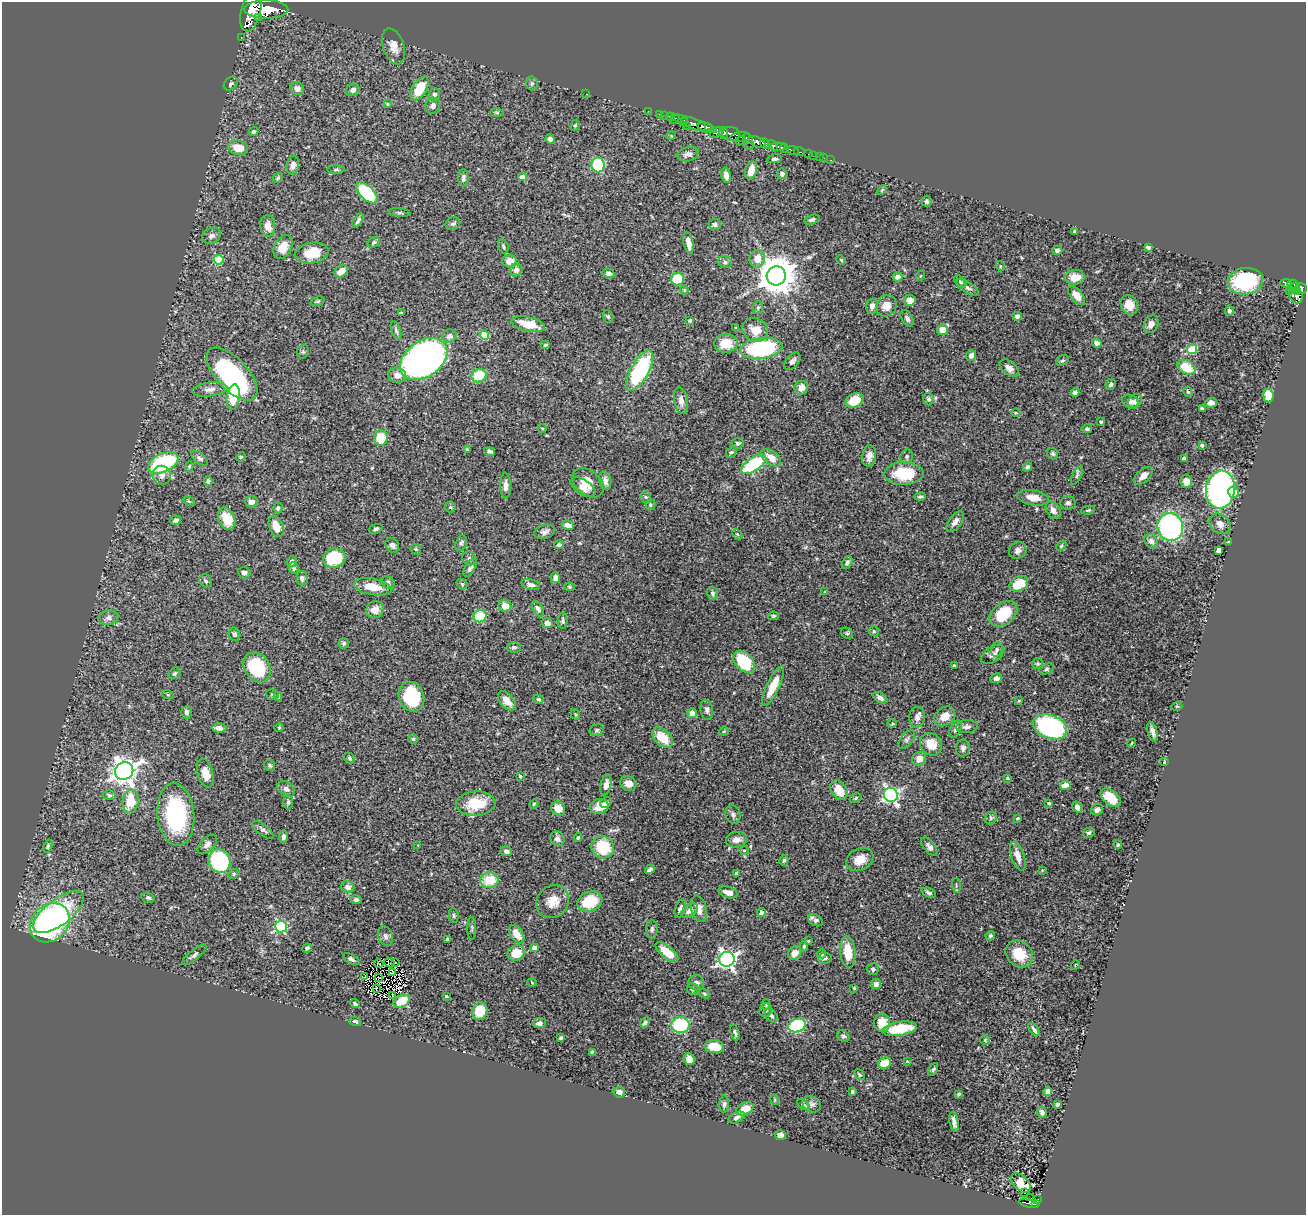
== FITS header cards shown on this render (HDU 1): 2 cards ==
NAXIS1  =                 1304
NAXIS2  =                 1213

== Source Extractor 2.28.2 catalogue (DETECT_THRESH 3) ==
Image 1304 x 1213 px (HDU 1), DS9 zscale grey, 1 PNG px = 1 image px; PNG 1308 x 1217 px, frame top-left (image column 1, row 1213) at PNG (2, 2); each listed source drawn as its Kron ellipse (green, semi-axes under 4 px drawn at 4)
Background 0.763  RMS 0.022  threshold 0.0672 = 3 sigma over >= 5 px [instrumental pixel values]
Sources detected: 443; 2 with non-positive FLUX_AUTO (blend fragments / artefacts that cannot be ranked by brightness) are neither listed nor drawn; the other 441 listed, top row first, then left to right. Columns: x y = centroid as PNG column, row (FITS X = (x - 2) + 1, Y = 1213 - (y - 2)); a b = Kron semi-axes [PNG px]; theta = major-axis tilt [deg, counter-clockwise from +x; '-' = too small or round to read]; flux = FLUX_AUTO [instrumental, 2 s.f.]
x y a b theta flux
266 9 22 9 0 4700
251 12 20 9 77 4400
259 17 4 3 - 220
241 37 2 2 - 5.4
393 46 18 10 -71 15
532 83 7 6 - 2.8
231 84 8 6 43 3.4
297 88 7 6 - 8.1
419 89 13 7 58 42
353 90 7 6 - 6.7
586 94 2 2 - 25
434 95 6 5 - 4.4
387 104 4 3 - 1.5
433 106 8 7 - 6.8
648 111 2 2 - 11
497 113 7 4 -1 2.2
659 114 2 2 - 10
665 115 2 2 - 3.2
670 117 4 2 - 19
675 119 5 3 - 32
684 122 3 3 - 73
694 124 24 5 -18 870
575 125 6 4 64 2.2
686 125 3 2 - 52
702 127 3 2 - 210
705 127 8 3 -9 650
254 132 5 4 - 2.7
717 132 7 4 35 180
724 133 6 4 -83 270
731 134 9 7 -10 360
671 136 5 3 - 1.2
740 137 10 5 6 300
550 139 5 4 - 6.9
741 141 5 3 - 64
749 141 8 4 -71 270
757 142 9 5 -24 780
765 144 6 3 -50 400
773 146 5 3 - 320
778 147 7 3 -1 480
238 148 10 7 -15 23
784 148 5 3 - 230
793 150 6 3 -21 170
799 152 5 2 - 51
688 154 11 7 14 6.6
809 154 3 2 - 19
814 156 2 2 - 3.4
819 157 2 2 - 7.5
824 158 2 2 - 4.8
774 159 7 4 8 3
831 160 3 2 - 13
293 165 9 6 78 6.8
598 165 7 6 - 99
336 170 9 4 0 2.1
751 170 9 5 74 19
782 174 5 5 - 4.2
726 175 8 5 -78 7
522 177 4 4 - 12
278 178 5 4 - 2.2
463 178 9 5 -88 4
882 190 6 3 46 1.5
367 193 13 7 -44 96
927 201 5 5 - 3.8
399 213 11 3 -7 2.6
812 220 8 4 17 3.6
358 221 8 3 56 3.7
453 224 7 6 - 3.2
715 224 6 5 - 4.7
268 226 11 7 -85 13
1074 231 4 3 - 1.5
211 236 10 7 26 5.6
373 242 7 4 39 2.4
688 243 11 5 -79 13
503 246 7 5 -71 2.9
283 247 13 8 65 22
1148 247 4 3 - 3
1057 250 5 4 - 5
312 253 16 10 10 34
757 259 9 7 80 15
218 260 5 5 - 57
841 260 5 4 - 2
510 261 7 6 - 15
725 262 7 6 - 3.8
1000 266 5 3 - 1.6
516 270 6 6 - 6.1
341 271 7 5 41 17
609 273 6 4 -14 5.6
776 276 9 9 - 4000
920 276 5 3 - 1.3
898 277 5 5 - 7.2
1075 277 9 7 5 23
677 279 6 6 - 53
1245 281 18 13 9 120
960 282 7 4 -48 2.7
1286 283 6 3 -5 220
1293 284 5 2 - 70
967 288 13 5 -31 6.2
1294 288 6 3 10 220
1301 288 5 5 - 330
684 290 4 4 - 1.5
1289 291 2 2 - 32
1297 291 4 3 - 120
1077 296 11 6 -50 14
1296 296 8 6 -62 280
910 300 6 5 - 13
317 301 7 4 19 2.2
1129 305 10 8 -67 20
872 306 7 6 - 6.9
886 306 11 10 - 16
758 307 6 5 - 2.3
1229 311 5 4 - 3.5
401 313 3 3 - 2.6
1017 316 5 4 - 6.2
608 317 6 5 - 2.4
907 319 9 5 -60 5.3
690 321 4 3 - 2.6
528 324 17 7 -13 30
1151 324 9 7 62 8.8
736 328 3 3 - 1.7
396 330 10 4 -71 3.5
755 330 13 11 -30 21
943 330 5 5 - 19
484 335 5 4 - 51
450 336 7 6 - 6.9
726 343 11 9 4 25
1097 343 5 4 - 7.3
545 345 4 3 - 2
761 348 21 10 7 190
1192 349 5 4 - 66
303 352 7 5 71 2.7
971 355 6 5 - 6.6
424 359 26 18 36 680
1062 360 6 4 33 2.2
792 361 10 6 49 5.6
1186 367 10 6 -27 44
1009 368 11 6 -37 8.2
640 371 22 9 61 170
232 374 33 15 -47 240
397 375 9 7 -15 12
479 376 7 6 - 54
1111 384 6 5 - 3.1
801 388 7 6 - 11
210 389 17 7 7 10
1075 392 4 4 - 4.8
1188 392 5 4 - 2.1
1268 396 7 5 -82 29
233 397 13 6 82 39
929 399 6 5 - 3.8
854 400 9 7 31 31
681 401 13 7 -80 8.3
1130 401 8 6 -20 7.5
1135 401 9 6 47 5.8
1211 403 6 5 - 9.1
1202 408 4 3 - 2.8
1016 413 4 3 - 1.3
1101 422 3 3 - 1.8
542 428 4 3 - 1.1
1087 429 5 4 - 3.2
381 438 8 7 - 33
738 443 6 5 - 3.7
1202 445 3 3 - 2.1
467 449 3 3 - 1.9
490 451 5 4 - 4
731 452 5 4 - 2.7
1053 454 6 5 - 3
869 456 10 7 79 10
907 456 7 6 - 3.6
241 457 5 4 - 1.8
200 458 9 5 -40 4
771 458 11 6 -36 16
1184 458 4 3 - 4.2
163 463 16 9 25 140
754 464 14 6 33 120
189 466 5 4 - 2
1027 467 5 4 - 3.1
904 473 20 11 2 63
162 475 9 9 - 7.8
1077 476 10 4 63 3.1
1143 476 11 6 44 11
605 480 9 6 -77 7.9
208 481 4 4 - 4
1186 481 7 6 - 7.6
588 483 18 12 -39 20
505 486 13 5 -89 9.3
583 487 14 7 -33 12
1220 490 19 14 83 520
1233 492 6 5 - 12
646 497 5 5 - 2.5
920 497 5 4 - 2.7
1033 498 16 7 -10 17
189 501 6 4 -31 1.9
251 502 6 5 - 9.5
1068 503 7 7 - 4.6
650 505 5 5 - 2.3
450 507 5 5 - 2.2
278 508 5 4 - 2.6
1053 510 9 6 -56 8.3
1088 510 7 4 9 2.2
227 519 12 8 -68 33
176 520 5 5 - 4.5
955 522 12 6 53 7.3
1220 524 11 9 -42 8.9
568 525 6 4 -15 7.8
276 526 11 6 -68 19
1170 527 14 12 -74 270
376 529 7 4 20 3.3
544 532 11 7 14 6.6
737 534 6 4 -43 2.4
1151 541 7 6 - 7.9
1228 542 3 2 - 1.2
461 543 8 5 73 3.1
392 545 8 6 -56 5.5
559 545 5 4 - 3.3
1061 546 6 4 46 1.9
416 549 6 5 - 2
1018 550 9 8 - 6.5
1219 550 4 4 - 13
334 558 11 9 12 77
469 558 7 6 - 3.7
292 562 5 5 - 5.2
847 562 7 4 62 3.8
294 568 6 4 -83 3.3
470 568 10 5 60 5.2
244 573 6 5 - 4.4
302 578 7 5 -90 5.1
555 578 5 4 - 8.7
206 581 7 5 -50 3.3
388 583 7 5 -38 4.2
462 584 6 4 -47 2.1
1019 584 10 7 26 42
531 585 9 5 -14 6.1
373 587 19 8 -10 28
569 587 5 4 - 2.2
825 592 4 4 - 1.6
712 593 6 5 - 3.4
505 606 6 6 - 13
538 609 9 5 -57 4.2
375 610 9 8 - 15
1003 614 15 10 38 55
480 616 7 6 - 49
773 616 5 4 - 2.3
108 618 10 7 10 6.4
563 621 8 5 88 3.4
547 623 5 5 - 8.6
874 631 5 4 - 2.2
847 633 6 5 - 2.4
234 634 7 5 -62 4.1
344 643 5 5 - 3.2
514 647 6 5 - 3.8
997 649 7 5 70 3.3
993 654 13 7 33 6.2
744 662 13 8 -48 83
1038 664 5 5 - 2.7
954 665 3 3 - 1.6
257 667 16 12 -58 94
1046 669 7 5 29 2.6
175 673 6 5 - 2.5
996 678 6 5 - 6.1
773 686 21 6 64 33
168 695 6 3 -19 1.5
272 695 6 5 - 2.1
278 696 4 3 - 2
411 697 15 12 -68 99
880 698 8 4 -31 5.3
538 699 5 4 - 2
507 701 11 7 -51 14
1019 701 3 3 - 1.4
1177 706 5 3 - 1.4
707 710 10 6 -80 5
187 712 6 5 - 5.3
692 713 5 5 - 12
575 714 5 3 - 1.7
945 716 11 8 36 16
917 717 10 8 83 7.7
892 724 5 3 - 1.3
967 727 11 6 5 5.6
1050 727 18 11 -21 260
219 728 7 4 -3 6.1
279 728 4 4 - 1.4
955 729 9 5 67 4.1
597 730 7 5 17 2.8
724 731 5 4 - 1.6
1153 732 10 5 -74 6.9
662 738 12 7 -42 30
413 739 5 5 - 2.2
907 739 11 6 51 5
1132 743 4 3 - 1.2
931 744 12 10 -48 23
963 748 8 7 - 5.2
349 758 6 5 - 2.5
919 759 7 6 - 12
1164 762 4 2 - 1.4
270 766 6 5 - 2.6
124 771 9 8 - 1400
205 773 15 7 -74 20
520 776 3 3 - 2
1007 778 3 2 - 1.5
628 783 8 7 - 10
606 785 10 5 78 8.4
1065 785 5 4 - 28
286 789 9 6 -39 5.3
839 790 11 7 -55 29
109 795 6 5 - 3.1
891 795 7 7 - 390
856 798 6 4 28 2.1
1111 798 12 7 -40 30
131 801 12 8 83 39
288 802 7 5 89 2.7
606 802 6 5 - 3.8
1049 803 4 3 - 1.8
476 804 20 12 3 46
534 804 4 4 - 1.7
599 806 9 7 19 17
1077 807 6 4 -60 7.1
558 809 7 6 - 14
1097 810 6 5 - 6.3
176 815 32 18 -84 140
733 815 9 7 -70 5
991 818 7 5 48 3.2
1017 818 3 2 - 1.7
263 830 13 5 -38 4.3
1089 833 6 5 - 2.8
283 837 6 4 84 4.9
578 837 4 3 - 2.1
557 839 7 7 - 6.8
736 840 10 7 9 9.2
207 844 12 6 44 6.6
418 845 3 2 - 0.96
1118 845 4 4 - 2.3
48 846 6 4 68 2.4
603 847 11 11 - 55
929 847 11 5 -51 5.4
744 850 5 3 - 1.4
506 851 6 5 - 5.7
1018 856 15 6 -71 13
860 859 14 11 28 19
784 860 5 4 - 2.4
219 861 12 10 -61 160
650 869 5 3 - 3.8
1042 870 4 4 - 1.2
234 874 5 4 - 2.1
736 874 3 3 - 1.6
489 880 9 7 7 35
956 885 7 3 -89 2.1
348 887 7 5 -18 6.5
728 892 10 5 -16 10
929 893 7 4 -22 4.1
148 898 6 5 - 3.1
356 900 5 4 - 3.7
553 902 17 15 48 24
590 902 13 9 20 51
680 909 9 5 72 4.5
699 909 13 7 -75 12
689 911 9 6 35 7.3
59 912 30 13 37 89
761 913 4 4 - 12
454 916 7 4 -84 2.6
816 920 7 5 -26 5.3
50 923 21 18 43 350
281 927 6 5 - 170
472 928 11 3 90 2.2
652 929 9 5 -90 3.6
517 934 10 6 -55 16
385 936 10 7 -68 4.9
990 936 5 4 - 2.6
447 939 3 3 - 4.1
808 941 4 3 - 1.3
804 946 5 4 - 2.3
307 948 5 4 - 3.6
534 948 4 4 - 12
667 952 14 6 -40 23
848 952 16 7 -85 30
516 953 9 7 18 27
795 953 7 6 - 12
822 954 4 4 - 1.8
1019 954 15 12 -42 30
194 955 15 5 40 5
825 958 7 5 9 4
351 959 9 4 -29 3.7
727 959 7 7 - 560
389 962 5 2 - 0.06
395 963 3 2 - 4
379 964 5 2 - 1.8
1075 965 5 3 - 1.1
873 969 6 6 - 3.6
393 973 3 2 - 1.7
364 977 4 2 - 2.4
379 978 3 2 - 1.4
532 983 5 3 - 1.2
696 983 8 7 - 4.6
876 984 5 5 - 7
376 988 4 2 - 0.98
854 988 3 2 - 1.2
693 989 6 5 - 2.7
705 994 6 3 -32 1.7
393 995 3 2 - 1.9
446 996 3 3 - 1.5
402 1001 9 6 26 30
355 1004 5 3 - 2.7
766 1004 5 4 - 1.8
766 1010 7 6 - 4.1
480 1011 9 7 74 42
771 1016 8 5 -48 4.1
355 1022 6 4 -18 3
539 1023 6 5 - 5.9
645 1023 5 4 - 4.2
882 1023 9 8 - 24
680 1025 9 8 - 100
797 1025 9 6 18 120
899 1029 18 6 9 54
1034 1030 7 3 -56 4.5
735 1033 8 3 -71 3.2
843 1036 6 5 - 3.6
560 1038 3 3 - 2.4
985 1040 5 5 - 2
714 1046 9 6 -7 31
592 1052 4 3 - 2.1
689 1059 6 5 - 12
907 1061 3 2 - 1.2
885 1063 7 5 26 27
933 1069 7 4 63 2.6
860 1075 6 4 -46 2.3
1048 1091 5 4 - 4.8
619 1092 6 5 - 8.8
852 1092 4 3 - 2.5
959 1094 4 3 - 2.1
775 1100 5 3 - 1.5
724 1104 9 5 88 3.4
812 1104 9 7 -32 5.4
1057 1104 4 3 - 3
803 1105 7 4 -33 2.5
745 1109 9 6 25 25
1042 1112 6 5 - 5.1
737 1117 9 5 24 4.4
954 1122 10 4 -81 6.3
780 1135 5 5 - 14
1021 1183 11 7 -46 20
1024 1192 3 3 - 2.5
1031 1198 2 2 - 5.9
1037 1199 3 2 - 17
1029 1203 10 3 -12 110
1036 1204 4 3 - 54
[2 non-positive-flux detections neither listed nor drawn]